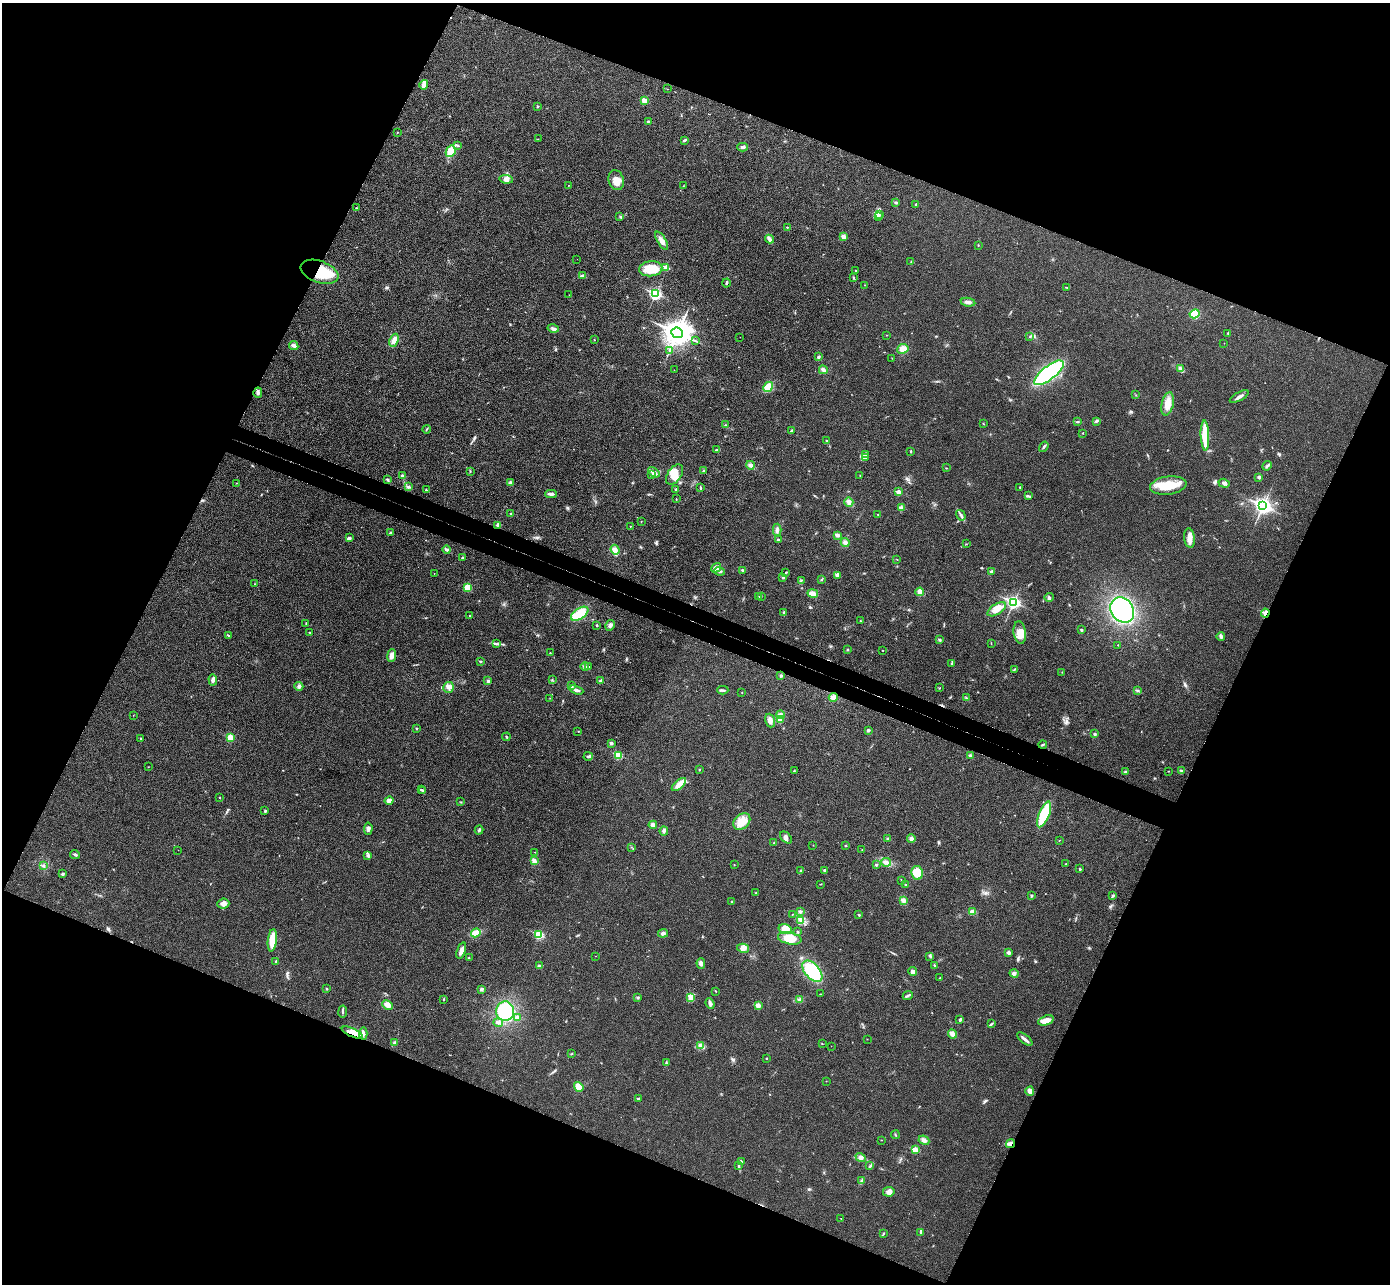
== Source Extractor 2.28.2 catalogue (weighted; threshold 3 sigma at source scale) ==
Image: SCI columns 28-5576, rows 194-5320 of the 5607 x 5646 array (HDU 1 of 3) = the unmasked area's bounding box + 8 px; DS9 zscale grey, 4 x 4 block average (1 PNG px = mean of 4 x 4 image px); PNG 1392 x 1286 px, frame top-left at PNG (2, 3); each listed source drawn as its Kron ellipse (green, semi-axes under 4 px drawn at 4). Shown black and unused: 45% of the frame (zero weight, under 3 of 4 exposures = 6% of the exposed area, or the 3 px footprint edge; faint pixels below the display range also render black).
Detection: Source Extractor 2.28.2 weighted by HDU 2 'WHT'. Background 0.025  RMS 0.0063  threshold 0.0283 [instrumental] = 3 sigma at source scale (4.5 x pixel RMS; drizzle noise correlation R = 1.50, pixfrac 1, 0.05/0.05 arcsec/px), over >= 5 px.
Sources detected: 349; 3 inside a brighter object's white glare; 1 cosmic-ray / hot-pixel residue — neither listed nor drawn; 4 coinciding with a brighter row at this scale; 10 inside a brighter listed object's ellipse — not listed separately; the other 331 listed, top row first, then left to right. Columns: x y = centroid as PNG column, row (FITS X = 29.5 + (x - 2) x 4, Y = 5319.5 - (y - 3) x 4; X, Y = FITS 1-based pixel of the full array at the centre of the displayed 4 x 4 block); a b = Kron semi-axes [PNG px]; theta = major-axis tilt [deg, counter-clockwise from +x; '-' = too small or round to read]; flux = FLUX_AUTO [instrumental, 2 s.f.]
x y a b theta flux
424 85 5 3 - 26
668 89 2 2 - 0.85
644 101 2 2 - 61
537 106 3 2 - 2.6
648 121 3 2 - 2.6
397 132 2 2 - 1.5
538 139 2 2 - 0.84
685 140 4 2 - 5.3
458 145 2 2 - 3
743 147 5 3 - 7.3
451 151 6 4 62 55
506 179 7 4 -6 14
616 180 10 7 -74 41
569 185 2 2 - 0.95
683 186 2 2 - 1.1
896 202 3 2 - 5.6
916 204 3 2 - 2.7
356 208 2 2 - 1.3
879 214 3 2 - 3
620 216 2 2 - 1.8
878 217 3 2 - 4.8
787 227 2 2 - 4.1
844 237 4 3 - 15
769 239 4 3 - 9
662 241 10 4 -58 21
978 245 2 2 - 1.9
577 259 2 2 - 0.63
911 262 2 2 - 1.6
666 267 2 2 - 90
651 269 11 7 5 80
856 270 2 2 - 2.1
319 272 19 10 -20 140
582 276 3 2 - 2.9
854 278 3 2 - 3.1
726 283 4 2 - 5.7
864 285 2 2 - 1.3
1067 287 2 2 - 2.1
655 294 3 2 - 600
569 295 2 2 - 0.42
968 302 7 3 -10 15
1195 314 5 4 - 100
553 329 6 3 -15 11
677 333 6 5 - 4000
1228 333 2 2 - 2.4
887 335 2 2 - 1.2
740 337 2 2 - 0.78
1029 337 2 2 - 1.7
394 340 7 4 67 22
594 340 2 2 - 1.4
695 341 3 2 - 2.7
1224 343 2 2 - 0.9
294 346 5 3 - 11
903 349 6 5 - 28
669 351 2 2 - 1.8
818 357 3 2 - 4.1
892 358 2 2 - 1.4
1180 369 3 2 - 3.3
674 370 2 2 - 0.45
823 370 4 3 - 12
1049 373 18 6 38 450
768 387 5 4 - 49
258 393 5 3 - 8
1136 395 2 2 - 1.1
1239 397 10 3 28 14
1168 404 12 6 77 44
1096 421 3 2 - 4
1077 422 2 2 - 1.5
983 423 2 2 - 2.3
725 425 2 2 - 2.7
426 429 4 2 - 3
792 431 3 2 - 7.3
1083 433 2 2 - 1.6
1205 436 15 3 -88 130
826 441 2 2 - 1.9
1044 447 6 2 55 6.5
717 450 4 2 - 8
911 451 2 2 - 3
865 454 3 2 - 4.4
865 457 3 3 - 6.3
750 465 4 3 - 11
1267 466 5 2 - 5.7
946 468 2 2 - 1.6
470 471 2 2 - 2.2
703 471 2 2 - 3.1
654 472 6 3 -33 17
651 475 3 2 - 3.1
674 475 11 7 56 51
860 475 2 2 - 1.5
402 476 2 2 - 3.3
1259 477 3 3 - 7.9
387 480 2 2 - 8.5
237 483 2 2 - 1.3
510 483 4 3 - 6.8
1224 483 6 3 -18 8.7
1168 485 18 9 8 89
408 487 3 3 - 5.5
700 487 3 2 - 2.9
1020 487 2 2 - 1.9
676 489 3 2 - 6.9
426 490 2 2 - 2.9
898 492 2 2 - 62
551 494 6 3 -2 11
1028 496 2 2 - 2.3
676 499 2 2 - 1.4
849 502 5 4 - 15
1263 506 4 3 - 1200
901 508 3 3 - 11
511 514 2 2 - 13
878 514 2 2 - 1.3
961 515 5 3 - 8.1
641 521 2 2 - 0.96
498 525 3 3 - 11
630 527 2 2 - 1.2
777 530 6 3 87 12
391 532 2 2 - 1.8
837 535 2 2 - 35
349 538 4 3 - 6.9
1190 538 10 5 -84 28
778 540 2 2 - 5.5
845 543 4 4 - 13
966 544 2 2 - 1.2
447 550 4 3 - 7.1
615 550 5 4 - 19
462 558 2 2 - 3.5
897 559 2 2 - 1.5
716 568 5 4 - 20
742 570 2 2 - 4.8
720 571 5 3 - 8.1
991 571 3 3 - 4.2
786 572 2 2 - 2.1
434 573 2 2 - 0.86
838 575 3 2 - 5.5
783 577 3 3 - 5.6
801 580 3 2 - 1.6
821 580 2 2 - 1.6
254 584 2 2 - 1.3
467 588 4 3 - 34
920 592 4 3 - 21
813 593 5 3 - 18
759 596 2 2 - 2.6
761 596 2 2 - 2.2
1049 597 5 2 - 5.8
1013 602 3 2 - 860
997 609 10 5 32 29
1122 610 13 11 -54 540
784 612 3 2 - 4.1
1265 613 4 4 - 18
580 614 10 5 34 91
469 616 2 2 - 1.3
860 621 2 2 - 1.7
306 623 2 2 - 1.8
597 625 2 2 - 3.3
610 625 6 4 60 11
1081 630 2 2 - 7.8
310 632 2 2 - 2.1
1020 632 11 6 -81 35
228 635 3 2 - 3.5
1221 637 4 3 - 6.4
940 640 3 2 - 4.2
991 643 2 2 - 1.2
497 644 3 2 - 3.3
1118 645 2 2 - 2.6
847 650 2 2 - 3.2
883 650 2 2 - 2.7
550 653 2 2 - 1.6
392 655 6 4 80 20
480 661 2 2 - 12
951 664 2 2 - 2.9
585 667 4 3 - 11
588 667 3 2 - 3.9
1015 669 3 2 - 3.5
1062 672 2 2 - 1.4
781 676 3 2 - 4
552 679 2 2 - 1.3
213 680 5 3 - 13
488 681 3 3 - 5
600 681 3 2 - 8.6
299 686 4 4 - 10
571 686 3 2 - 3
449 687 5 5 - 16
939 688 2 2 - 1.6
576 690 7 3 -20 9.5
723 690 5 2 - 7.2
1137 690 3 2 - 3.1
742 692 2 2 - 1.2
833 697 4 4 - 15
550 698 2 2 - 1
966 698 2 2 - 2.5
780 714 4 4 - 10
133 715 2 2 - 0.91
780 720 3 2 - 4.8
770 721 7 5 -71 17
417 728 2 2 - 2.4
868 730 3 2 - 7.6
578 731 2 2 - 0.94
1095 734 4 2 - 4.5
230 737 2 2 - 140
506 737 4 2 - 3.8
140 738 3 2 - 2.2
611 743 3 3 - 7.4
1043 744 4 2 - 5.2
618 755 2 2 - 190
588 756 5 2 - 5.6
970 756 2 2 - 26
148 767 2 2 - 1.1
699 770 2 2 - 2.8
1182 770 3 2 - 3.7
794 771 2 2 - 2
1168 771 2 2 - 1.5
1125 772 3 2 - 3.5
679 785 8 3 41 31
421 790 3 2 - 2.7
423 791 3 2 - 2.8
219 797 2 2 - 2.8
389 801 4 4 - 15
461 802 2 2 - 1.3
265 811 3 2 - 4
1044 814 14 5 68 140
742 821 9 7 43 51
653 825 4 3 - 15
368 829 6 3 86 8.7
479 830 4 2 - 6.1
664 831 4 3 - 8
786 837 7 4 -45 13
888 839 4 3 - 5.2
911 839 4 4 - 11
1059 841 2 2 - 0.89
774 843 3 2 - 1.9
813 845 2 2 - 0.88
845 846 2 2 - 2.2
631 847 2 2 - 1.6
178 850 2 2 - 0.65
862 850 2 2 - 1.1
535 852 2 2 - 1
75 855 5 2 - 6.3
368 855 3 2 - 5.4
534 861 4 3 - 13
886 862 5 3 - 12
1065 864 2 2 - 2.4
734 865 2 2 - 1.8
876 865 2 2 - 13
44 866 2 2 - 1.7
1080 869 3 2 - 4.6
824 870 2 2 - 13
801 871 3 2 - 6.4
917 873 7 6 - 66
62 874 3 3 - 5
901 880 2 2 - 1.8
820 884 2 2 - 2.6
906 885 2 2 - 4.2
756 893 3 2 - 2.3
1031 896 4 2 - 3.2
1113 896 3 2 - 4.8
903 901 4 3 - 12
732 902 2 2 - 2.7
223 904 6 5 - 19
800 911 3 2 - 6.6
972 912 4 4 - 20
792 915 2 2 - 1.8
859 915 2 2 - 9.5
801 920 3 2 - 3.3
785 929 6 5 - 30
798 932 2 2 - 3.3
476 933 5 3 - 63
663 933 5 3 - 9.5
539 935 2 2 - 230
790 938 12 6 -10 69
272 940 11 4 83 69
743 948 6 4 -13 15
461 951 8 3 70 19
1008 953 4 3 - 8.8
595 956 2 2 - 1.2
930 956 2 2 - 2.9
469 958 2 2 - 1.5
276 961 2 2 - 2.8
701 963 5 4 - 11
934 965 3 2 - 5.5
539 966 3 2 - 3.9
812 971 13 7 -48 250
913 972 5 3 - 14
1014 973 4 4 - 8.3
940 978 2 2 - 1.2
326 989 2 2 - 7.3
481 989 3 3 - 7.6
716 992 2 2 - 1.1
821 994 2 2 - 1.2
908 995 5 2 - 6.9
638 997 3 2 - 3.7
691 997 3 2 - 5.6
443 999 3 2 - 2.7
799 999 2 2 - 3.1
710 1004 6 3 -67 11
387 1005 5 4 - 22
758 1005 2 2 - 58
505 1011 9 9 - 220
343 1012 6 2 82 5.8
518 1018 3 2 - 16
960 1019 3 2 - 6.3
1046 1020 8 4 19 31
498 1023 5 2 - 6.9
991 1024 3 2 - 3.6
352 1032 11 4 -23 35
363 1033 6 3 87 11
953 1034 5 3 - 23
867 1039 2 2 - 0.96
1025 1039 9 2 -40 11
395 1043 4 3 - 8.3
822 1044 2 2 - 1.4
700 1046 3 2 - 5
831 1046 2 2 - 0.77
571 1054 3 2 - 2.3
766 1058 2 2 - 2.4
666 1063 4 2 - 3.5
826 1081 2 2 - 0.86
579 1087 5 4 - 35
1030 1091 4 4 - 16
638 1098 4 2 - 3.1
895 1135 4 2 - 2.5
882 1140 2 2 - 1
924 1140 5 4 - 14
1010 1144 5 3 - 11
915 1150 2 2 - 100
860 1157 5 4 - 11
741 1161 3 2 - 2.7
738 1166 3 2 - 4.5
870 1166 2 2 - 2.8
862 1181 3 2 - 4.1
889 1192 6 5 - 19
841 1218 2 2 - 0.86
921 1233 3 2 - 4.6
883 1234 3 2 - 2.9
Overlapping masked pixels (flux is a lower limit): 5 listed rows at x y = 319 272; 498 525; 1265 613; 352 1032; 1010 1144
Diffuse or blended objects may show on this block-average render without a row.